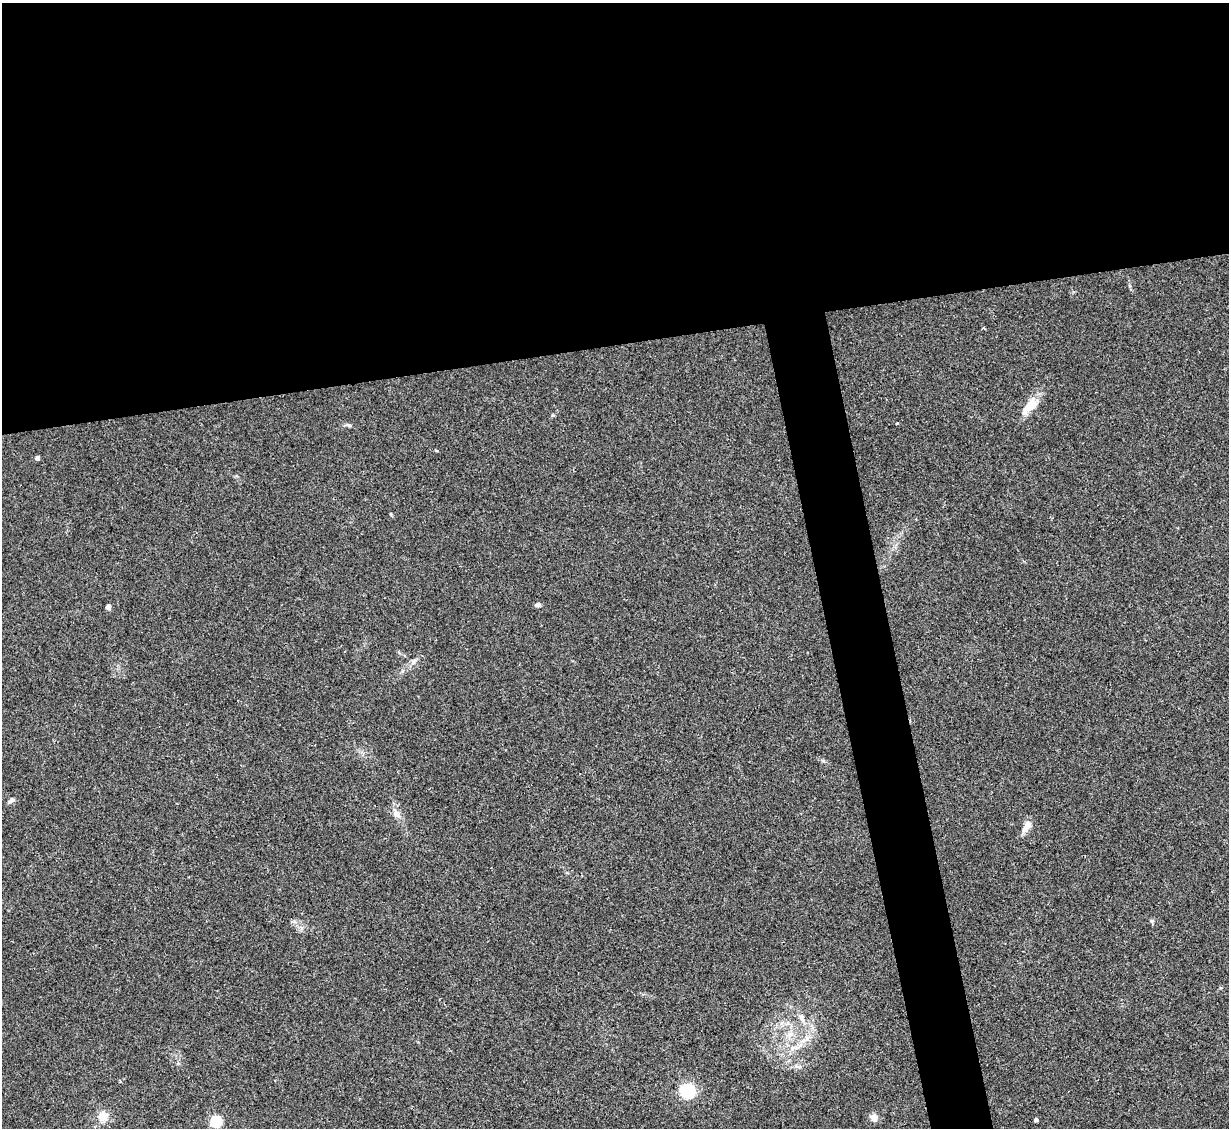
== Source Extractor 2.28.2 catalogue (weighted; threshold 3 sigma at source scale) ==
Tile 2 of 4 x 4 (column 2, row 1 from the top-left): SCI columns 1228-2454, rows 3627-4752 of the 4909 x 4890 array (HDU 1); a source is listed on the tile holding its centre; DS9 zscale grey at full resolution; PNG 1231 x 1130 px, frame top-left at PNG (2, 3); no overlay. Shown black and unused: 34% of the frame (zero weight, under 2 of 3 exposures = <1% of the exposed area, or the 3 px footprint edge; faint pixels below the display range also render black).
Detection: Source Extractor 2.28.2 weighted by HDU 2 'WHT'; one run over the whole footprint, this tile lists its part. Background 0.0784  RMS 0.0093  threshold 0.0417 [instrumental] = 3 sigma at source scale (4.5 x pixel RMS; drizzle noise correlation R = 1.50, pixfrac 1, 0.05/0.05 arcsec/px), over >= 5 px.
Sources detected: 19; all 19 listed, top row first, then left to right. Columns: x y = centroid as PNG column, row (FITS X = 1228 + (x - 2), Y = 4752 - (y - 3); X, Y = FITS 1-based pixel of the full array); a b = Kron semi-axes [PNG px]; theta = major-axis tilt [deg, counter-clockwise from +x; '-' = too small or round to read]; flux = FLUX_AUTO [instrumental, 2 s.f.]
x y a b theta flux
1030 406 25 11 47 16
897 423 3 3 - 2.2
349 425 8 4 -15 1.8
37 458 4 4 - 3.6
538 605 7 5 12 2.3
108 607 4 4 - 5.2
414 661 9 4 54 2.8
11 800 10 5 35 2.8
397 814 12 7 -58 5.3
1027 826 17 8 65 7
1152 921 6 5 - 1.4
801 1018 14 6 -65 4.9
789 1035 8 8 - 5.2
804 1040 9 5 32 3.9
687 1090 13 13 - 45
103 1116 11 10 - 12
874 1118 11 9 -30 4.7
1036 1120 4 4 - 2.8
216 1121 5 5 - 85
Unlisted compact peaks at least as high as the median listed source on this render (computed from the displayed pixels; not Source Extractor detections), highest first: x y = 823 761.